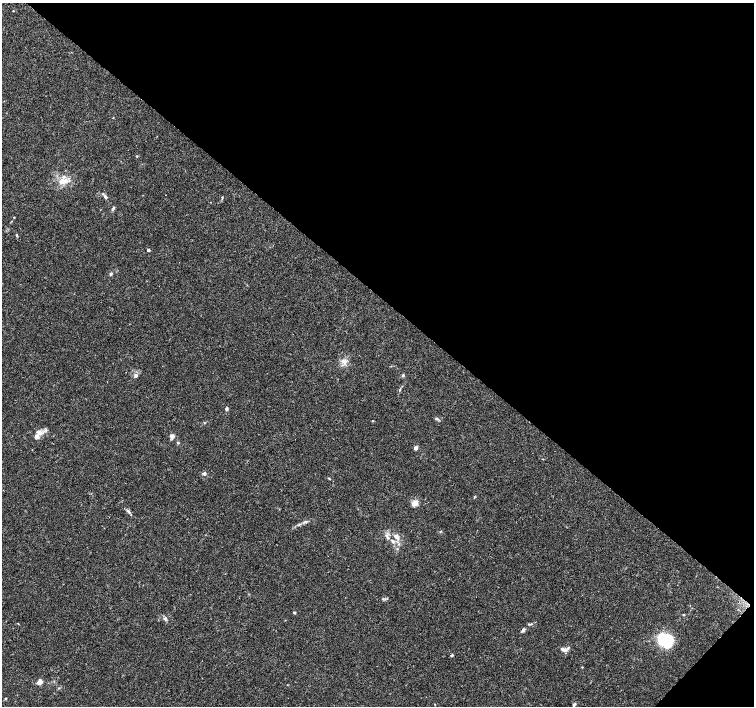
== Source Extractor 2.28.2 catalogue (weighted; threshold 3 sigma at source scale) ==
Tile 8 of 4 x 4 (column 4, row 2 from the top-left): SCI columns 4511-6014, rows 2983-4389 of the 6020 x 6029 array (HDU 1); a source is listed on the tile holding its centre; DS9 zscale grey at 2 x 2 block average (1 PNG px = mean of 2 x 2 image px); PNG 756 x 708 px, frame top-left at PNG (2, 3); no overlay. Shown black and unused: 43% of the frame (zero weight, under 3 of 4 exposures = <1% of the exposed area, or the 3 px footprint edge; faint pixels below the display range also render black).
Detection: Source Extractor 2.28.2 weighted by HDU 2 'WHT'; one run over the whole footprint, this tile lists its part. Background 0.0514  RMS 0.0037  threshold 0.0167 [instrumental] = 3 sigma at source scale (4.5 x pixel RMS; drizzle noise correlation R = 1.50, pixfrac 1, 0.0396/0.0396 arcsec/px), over >= 5 px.
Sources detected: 40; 2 inside a brighter object's white glare — not listed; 2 inside a brighter listed object's ellipse — not listed separately; the other 36 listed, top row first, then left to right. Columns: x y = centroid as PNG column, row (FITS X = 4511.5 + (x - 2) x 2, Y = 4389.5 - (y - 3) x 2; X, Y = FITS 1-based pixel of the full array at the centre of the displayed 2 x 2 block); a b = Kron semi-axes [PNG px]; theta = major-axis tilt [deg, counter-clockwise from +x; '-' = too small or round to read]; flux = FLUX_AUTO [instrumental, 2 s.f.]
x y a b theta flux
13 11 2 2 - 0.61
137 156 3 3 - 0.57
62 181 10 7 72 6.7
105 197 7 4 -56 1.9
114 207 4 3 - 0.91
14 217 2 2 - 0.48
17 235 5 2 - 0.76
148 250 2 2 - 3.2
111 274 4 3 - 1.1
344 362 9 5 -44 3.6
403 375 4 3 - 0.93
136 376 5 4 - 1.7
227 409 3 3 - 1.6
436 419 4 3 - 0.89
172 436 5 4 - 3.2
37 437 9 7 64 5
416 448 2 2 - 6.6
204 473 4 4 - 1.8
329 479 4 2 - 0.57
415 503 9 5 17 4.7
128 511 6 3 -42 1.7
306 522 4 3 - 1.2
440 531 3 2 - 0.54
397 536 11 3 -71 3.3
388 538 6 3 -39 1.9
294 612 4 3 - 0.73
684 615 3 2 - 0.58
165 619 6 4 -70 1.7
523 630 4 3 - 2.2
665 639 16 9 -26 32
564 649 9 4 -13 3.1
452 655 4 3 - 1.1
582 667 3 2 - 0.45
40 682 5 5 - 4.6
5 698 3 3 - 0.61
574 705 4 3 - 1.1